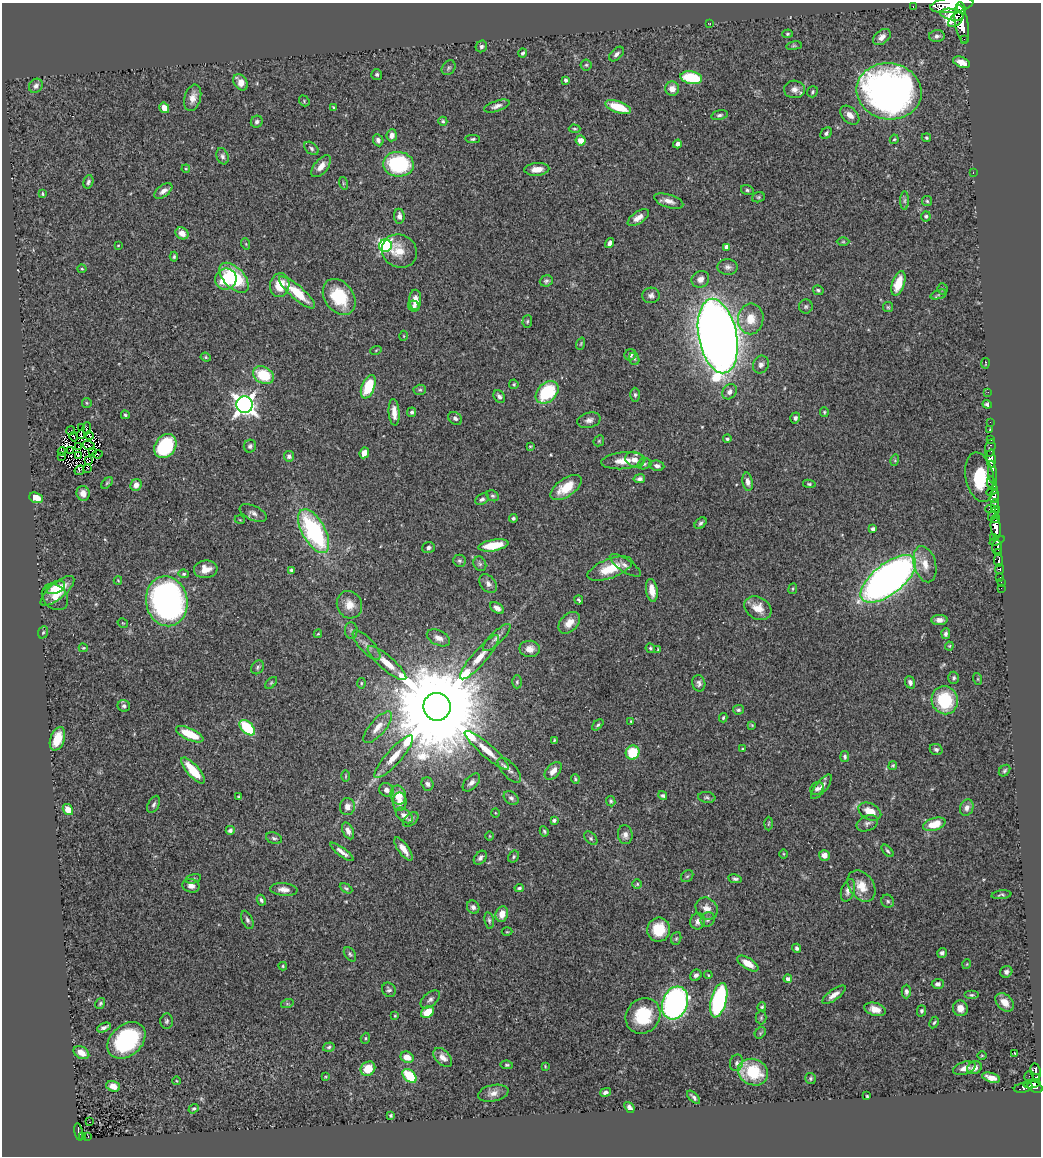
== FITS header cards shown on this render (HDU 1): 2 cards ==
NAXIS1  =                 1039
NAXIS2  =                 1154

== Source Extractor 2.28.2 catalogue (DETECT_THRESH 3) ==
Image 1039 x 1154 px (HDU 1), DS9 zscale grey, 1 PNG px = 1 image px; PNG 1043 x 1158 px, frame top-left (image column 1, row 1154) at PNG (2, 3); each listed source drawn as its Kron ellipse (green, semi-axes under 4 px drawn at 4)
Background 0.555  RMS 0.026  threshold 0.0769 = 3 sigma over >= 5 px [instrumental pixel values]
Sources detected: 401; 4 with non-positive FLUX_AUTO (blend fragments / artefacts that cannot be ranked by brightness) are neither listed nor drawn; the other 397 listed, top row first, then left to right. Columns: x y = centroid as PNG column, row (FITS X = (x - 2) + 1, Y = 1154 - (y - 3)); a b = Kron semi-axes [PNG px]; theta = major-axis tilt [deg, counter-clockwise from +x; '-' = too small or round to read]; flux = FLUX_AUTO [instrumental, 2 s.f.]
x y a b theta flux
952 5 21 8 7 2600
913 7 3 2 - 3.9
961 8 6 4 -68 550
952 15 12 5 -10 1200
956 20 9 5 43 790
709 23 3 2 - 0.92
962 24 19 6 -81 1900
787 34 5 4 - 2.3
937 36 8 6 2 5.2
882 37 10 6 39 9.7
964 39 3 2 - 5
481 46 6 5 - 4.3
794 46 8 4 8 2.7
523 53 4 3 - 3.7
617 54 9 5 43 5.6
962 62 9 5 -22 14
586 65 5 5 - 2.8
448 68 8 6 53 3.7
377 74 5 5 - 3.2
691 78 11 6 -10 96
566 80 4 4 - 3.4
241 82 9 6 -56 17
36 86 7 6 - 6.4
672 89 7 7 - 13
794 89 10 8 -2 12
889 91 32 28 -9 970
812 92 6 5 - 3.1
193 98 13 8 74 14
304 101 6 5 - 2.1
497 106 13 5 19 7.6
334 107 4 3 - 2.1
618 107 13 5 -19 53
164 108 5 4 - 15
719 115 8 4 14 4
850 115 11 7 -44 12
443 121 4 4 - 2.8
257 122 6 5 - 4.8
574 129 6 4 -2 2.4
826 133 6 5 - 4.3
392 135 6 5 - 8.8
926 138 5 4 - 2.2
473 139 7 4 1 3
894 139 5 4 - 2.4
378 140 6 5 - 5.8
581 140 5 5 - 16
677 144 4 4 - 5.6
311 148 8 5 -41 4.2
223 156 8 6 -71 5.1
398 164 15 12 -4 160
321 166 13 7 49 15
186 169 4 4 - 1.8
537 169 12 6 4 18
973 172 3 2 - 5.2
88 182 7 5 71 4
343 183 6 4 -72 2.4
747 190 6 5 - 3.3
163 191 10 5 37 9.4
42 194 4 3 - 2.2
758 197 6 5 - 2.6
669 201 15 6 -17 13
905 201 9 4 89 4.3
927 201 5 5 - 2.6
399 216 7 5 -83 7.7
926 216 5 5 - 3.1
638 218 12 6 34 13
182 233 7 5 -32 14
843 242 6 4 0 2.4
610 243 5 4 - 6.4
246 244 6 3 -72 1.8
118 245 3 2 - 1.1
385 246 6 6 - 280
727 247 4 4 - 12
399 251 18 16 -31 29
174 257 5 3 - 2.5
728 267 10 8 -1 7.3
82 269 4 4 - 2
234 278 18 10 -46 110
226 279 11 10 - 68
700 279 9 8 - 12
546 281 6 5 - 4.1
898 283 13 6 71 39
280 285 12 9 81 35
943 289 5 5 - 2.7
818 290 5 4 - 2.9
297 292 23 6 -41 54
651 295 9 8 - 6.9
939 295 8 4 19 3.5
339 297 20 14 -55 78
415 300 10 6 88 15
414 306 6 5 - 5
806 306 7 7 - 4
888 307 5 5 - 2.2
751 319 15 12 81 30
527 321 6 5 - 3
404 336 5 3 - 1.4
718 336 38 19 -79 3100
581 344 6 4 71 2
376 350 6 3 19 1.6
630 355 6 5 - 6.5
206 357 5 4 - 2.1
634 359 6 5 - 2.9
985 363 5 2 - 1.3
761 365 9 7 66 7
263 375 11 8 -28 63
514 384 5 4 - 2.3
368 387 12 6 69 68
420 390 6 5 - 2.9
547 392 13 9 44 100
729 392 8 6 53 7.5
988 392 2 2 - 7.1
635 395 7 5 -89 3.4
499 396 7 5 -52 5.8
87 403 5 4 - 1.8
987 404 4 4 - 4.4
244 405 8 8 - 1200
394 412 13 5 -86 16
412 412 5 4 - 3.5
824 412 5 4 - 1.9
125 415 4 4 - 2.9
455 418 7 6 - 5.2
795 418 5 5 - 4.5
589 420 12 7 13 8.3
990 422 2 2 - 9.9
81 427 2 2 - 0.8
87 428 6 2 87 4
990 429 2 2 - 15
71 430 4 2 - 1.7
81 435 4 2 - 0.49
89 435 4 2 - 2.5
74 437 4 2 - 0.31
727 439 4 4 - 3.4
991 440 3 3 - 38
599 441 6 5 - 2.2
89 446 6 2 -19 3.1
165 446 13 10 56 150
250 446 6 6 - 4.4
530 446 4 2 - 1.6
79 447 2 2 - 1.9
990 448 9 5 80 80
71 450 3 2 - 3.5
62 452 4 3 - 0.62
92 452 3 2 - 2.2
364 453 5 4 - 15
98 454 5 2 - 5
61 456 3 2 - 2.9
78 456 3 2 - 3.5
289 456 5 5 - 4.8
991 459 9 4 -86 850
635 460 9 7 -24 13
895 460 6 3 74 2
89 461 3 2 - 0.82
623 461 22 8 5 28
644 464 7 5 16 3.6
657 466 7 5 -9 5.5
88 468 3 2 - 0.87
79 470 5 4 - 5.1
992 472 12 4 -85 860
980 477 25 14 -79 120
639 479 6 4 9 5.1
748 482 9 5 -80 8.1
107 483 7 4 45 2.7
992 483 7 5 -70 320
809 484 6 4 -8 2.8
136 485 6 5 - 11
566 487 18 9 34 38
992 491 6 3 37 190
83 493 7 6 - 11
493 496 6 5 - 3.4
994 496 6 4 74 420
36 498 7 5 -21 23
482 499 7 5 34 4.5
995 506 7 3 90 300
990 509 5 4 - 120
253 513 14 7 -24 7.9
994 513 8 4 56 440
513 518 4 4 - 3.3
996 518 5 3 - 87
240 520 5 3 - 1.5
700 523 7 5 43 3.7
996 528 11 5 -82 1300
873 529 4 3 - 5.9
314 531 24 11 -61 240
993 537 3 2 - 49
997 541 8 4 21 470
493 545 15 5 9 44
997 547 7 5 86 580
428 548 6 5 - 4.7
999 553 4 3 - 190
998 560 6 4 -79 180
459 561 6 6 - 3.6
480 564 7 6 - 4.3
925 564 18 11 -74 22
625 565 18 6 -33 9.2
206 569 12 9 7 19
610 569 24 9 21 45
999 569 5 3 - 110
292 570 4 4 - 3.7
184 574 5 4 - 2.7
1000 578 3 3 - 39
888 579 33 15 38 1200
118 580 4 3 - 1.7
1001 582 2 2 - 6.3
488 584 10 7 -52 8.4
56 587 10 5 23 16
1001 588 2 2 - 9.6
793 589 5 3 - 1.7
652 590 11 5 -80 21
57 591 21 8 40 41
55 597 14 11 -44 19
579 600 5 3 - 2.6
167 601 25 20 -80 630
349 605 14 12 -67 20
497 608 8 5 -35 9.1
758 608 14 11 -31 22
939 620 8 5 2 8.3
123 623 5 3 - 1.5
569 623 13 8 46 20
351 631 8 6 -88 4.4
43 632 6 5 - 3
318 634 4 3 - 1.6
946 634 5 4 - 4.2
438 638 12 7 -26 11
497 638 18 6 44 9.5
366 645 19 7 -47 10
949 646 4 4 - 1.9
83 648 5 4 - 1.9
650 648 5 4 - 3.1
530 649 10 8 -2 14
658 649 4 3 - 2
479 657 28 7 49 25
387 663 25 7 -41 24
257 667 7 5 57 3.6
954 678 6 5 - 3.5
978 679 6 4 -72 2
517 682 6 4 -90 3.1
910 682 6 5 - 5.9
271 683 7 4 45 2.9
361 683 5 3 - 2.1
699 683 8 6 -78 5.7
945 700 14 13 - 88
124 706 6 6 - 4.4
437 707 14 13 - 64000
738 710 5 5 - 3.6
723 718 5 3 - 2.5
631 721 3 2 - 1.5
598 725 7 4 45 3.1
752 725 4 3 - 1.7
378 727 20 7 49 20
247 728 9 5 -45 100
190 734 15 6 -24 50
57 739 12 7 71 31
554 741 4 3 - 2.4
743 749 3 3 - 1.5
487 750 29 6 -41 30
936 750 6 5 - 4.6
633 752 7 7 - 61
394 757 28 7 48 27
845 757 5 4 - 3.9
893 766 4 4 - 2.1
193 770 16 6 -49 49
509 770 15 7 -48 8.9
553 771 10 6 49 13
1004 771 6 5 - 3.1
346 776 6 4 89 1.9
575 779 5 4 - 2.6
471 782 11 6 46 7.3
427 784 7 6 - 6.2
821 787 15 5 51 9.4
817 789 7 6 - 5.7
386 790 7 6 - 7.3
398 795 9 7 -77 25
663 795 4 4 - 3.8
239 797 4 3 - 2.5
707 797 9 5 -8 3.8
511 798 8 6 -39 5.1
611 801 5 4 - 2.7
400 802 9 7 90 12
154 804 9 5 63 4.6
347 807 8 7 - 12
967 808 8 6 70 8.3
68 810 6 5 - 21
870 812 12 8 -27 27
495 813 5 3 - 1.5
404 815 10 6 -40 11
411 819 9 5 40 4.4
554 820 4 3 - 4.1
769 823 7 3 88 1.9
867 823 11 7 23 6.2
934 824 11 6 17 34
230 830 4 4 - 5.4
348 831 9 5 -65 8.1
544 831 5 4 - 2.7
625 835 9 7 -83 8.2
490 836 5 3 - 1.5
274 838 8 5 -18 4
591 838 8 5 -46 4
403 849 14 5 -55 17
887 851 7 4 -48 3.1
342 852 14 4 -37 8.9
784 854 5 3 - 1.6
824 855 5 5 - 13
513 857 6 5 - 3
480 858 8 5 51 6.4
687 876 7 5 41 3.1
193 879 8 4 13 3.1
735 879 7 4 -9 3.8
637 884 5 5 - 2.6
191 886 8 7 - 8.9
862 886 17 12 -55 27
346 888 7 4 -30 2.8
519 888 4 3 - 3.1
284 889 13 6 -5 11
848 890 12 6 73 9.7
1001 895 10 4 7 3.3
261 900 5 4 - 3.7
888 901 6 6 - 3.9
473 907 7 6 - 6.7
707 909 12 10 -43 14
502 914 8 6 74 18
247 920 10 5 -65 4.9
489 920 8 4 -79 3.6
708 920 7 6 - 5.3
698 921 8 7 - 8.8
659 930 12 11 - 48
507 932 5 3 - 1.6
676 938 6 5 - 2.6
797 948 5 4 - 4.5
942 953 5 4 - 4.6
350 954 8 5 -57 3.3
748 963 12 5 -32 21
967 964 5 3 - 1.5
283 966 4 3 - 1.9
1006 972 6 5 - 5.8
696 975 6 5 - 5.4
708 975 4 3 - 1.6
788 979 4 4 - 7.2
938 984 6 5 - 6.3
389 990 7 6 - 4.5
906 992 7 4 89 5.3
834 995 14 5 36 12
971 995 7 4 0 3
430 999 11 6 42 6.4
719 1000 18 7 76 290
1005 1002 11 7 -44 20
100 1003 6 4 59 2.7
675 1003 17 12 71 560
287 1004 6 4 18 2.7
762 1007 4 3 - 2.7
960 1008 8 7 - 14
875 1009 11 6 -15 16
922 1011 5 4 - 3.5
427 1012 7 5 39 30
395 1016 3 3 - 1.7
643 1016 18 16 50 82
761 1018 6 5 - 2.9
167 1021 8 6 85 4.3
934 1023 6 4 61 2.9
104 1027 7 4 26 5.4
760 1033 6 5 - 2.4
365 1038 5 4 - 2.4
126 1040 21 15 41 170
329 1047 6 4 18 3.4
81 1053 8 5 -29 16
1015 1053 3 2 - 2.2
982 1055 4 3 - 1.4
407 1057 7 5 -25 18
443 1057 11 7 -46 13
737 1063 8 6 75 5.7
507 1065 6 4 -8 2.4
545 1066 3 3 - 1.6
964 1068 11 6 17 11
974 1068 7 6 - 10
368 1069 8 6 41 33
753 1072 15 13 -24 79
1036 1072 8 5 -81 140
410 1076 8 5 -43 69
1029 1076 5 3 - 23
325 1077 3 3 - 1.6
1036 1077 3 3 - 170
810 1078 5 5 - 3
991 1078 9 4 -16 15
177 1081 4 3 - 1.2
1032 1084 8 4 9 330
113 1086 7 5 -18 15
1035 1087 8 5 -23 340
1023 1088 9 5 12 120
605 1092 5 4 - 4.8
493 1093 15 8 12 12
867 1096 3 3 - 1.8
694 1097 8 3 -47 4.8
629 1107 6 4 -49 6.2
194 1109 5 4 - 2.9
391 1115 3 3 - 2.7
90 1122 2 2 - 0.95
79 1132 9 4 -79 62
83 1136 4 3 - 51
88 1136 3 2 - 14
At the frame edge (FLAGS 8, measured only in part): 1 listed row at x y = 952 5
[4 non-positive-flux detections neither listed nor drawn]